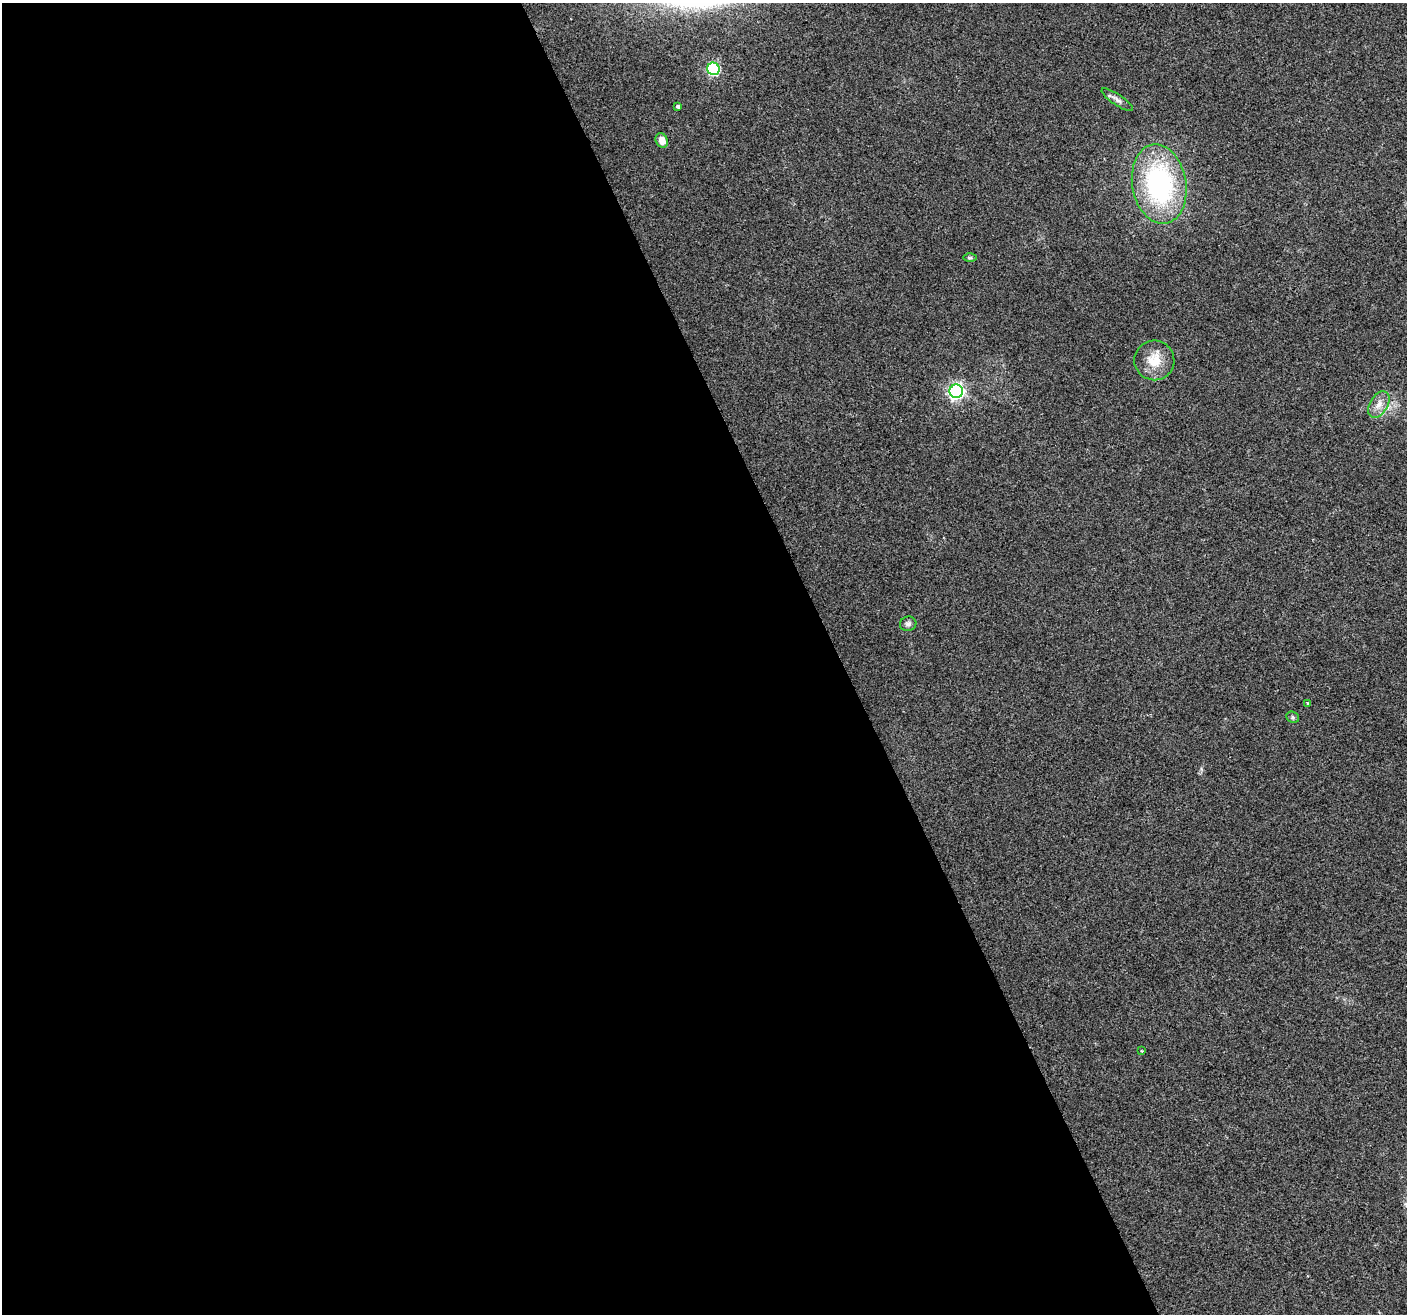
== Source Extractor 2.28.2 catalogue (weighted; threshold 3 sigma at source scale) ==
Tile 9 of 4 x 4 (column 1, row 3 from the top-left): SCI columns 2-1406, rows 1455-2766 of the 5620 x 5476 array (HDU 1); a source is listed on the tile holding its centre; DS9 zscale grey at full resolution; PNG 1409 x 1316 px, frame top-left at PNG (2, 3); each listed source drawn as its Kron ellipse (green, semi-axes under 4 px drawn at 4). Shown black and unused: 60% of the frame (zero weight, under 2 of 3 exposures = <1% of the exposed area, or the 3 px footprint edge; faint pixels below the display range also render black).
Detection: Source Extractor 2.28.2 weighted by HDU 2 'WHT'; one run over the whole footprint, this tile lists its part. Background 0.0635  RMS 0.0073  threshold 0.033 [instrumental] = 3 sigma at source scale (4.5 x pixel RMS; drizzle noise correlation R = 1.50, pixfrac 1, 0.0396/0.0396 arcsec/px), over >= 5 px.
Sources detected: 13; all 13 listed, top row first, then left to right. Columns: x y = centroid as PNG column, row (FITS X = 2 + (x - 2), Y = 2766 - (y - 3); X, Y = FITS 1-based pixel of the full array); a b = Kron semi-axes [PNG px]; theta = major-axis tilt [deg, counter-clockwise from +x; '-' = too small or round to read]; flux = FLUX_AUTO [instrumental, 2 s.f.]
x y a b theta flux
713 69 6 6 - 91
1117 100 18 5 -34 3.6
678 106 4 3 - 2.9
662 140 7 6 - 6.4
1159 184 40 27 -80 120
970 258 6 4 1 1
1154 360 20 20 - 16
956 391 7 7 - 210
1379 405 14 9 59 6.3
908 624 8 7 - 2.4
1307 703 4 2 - 0.65
1293 717 7 5 -24 1.3
1142 1051 4 3 - 0.66